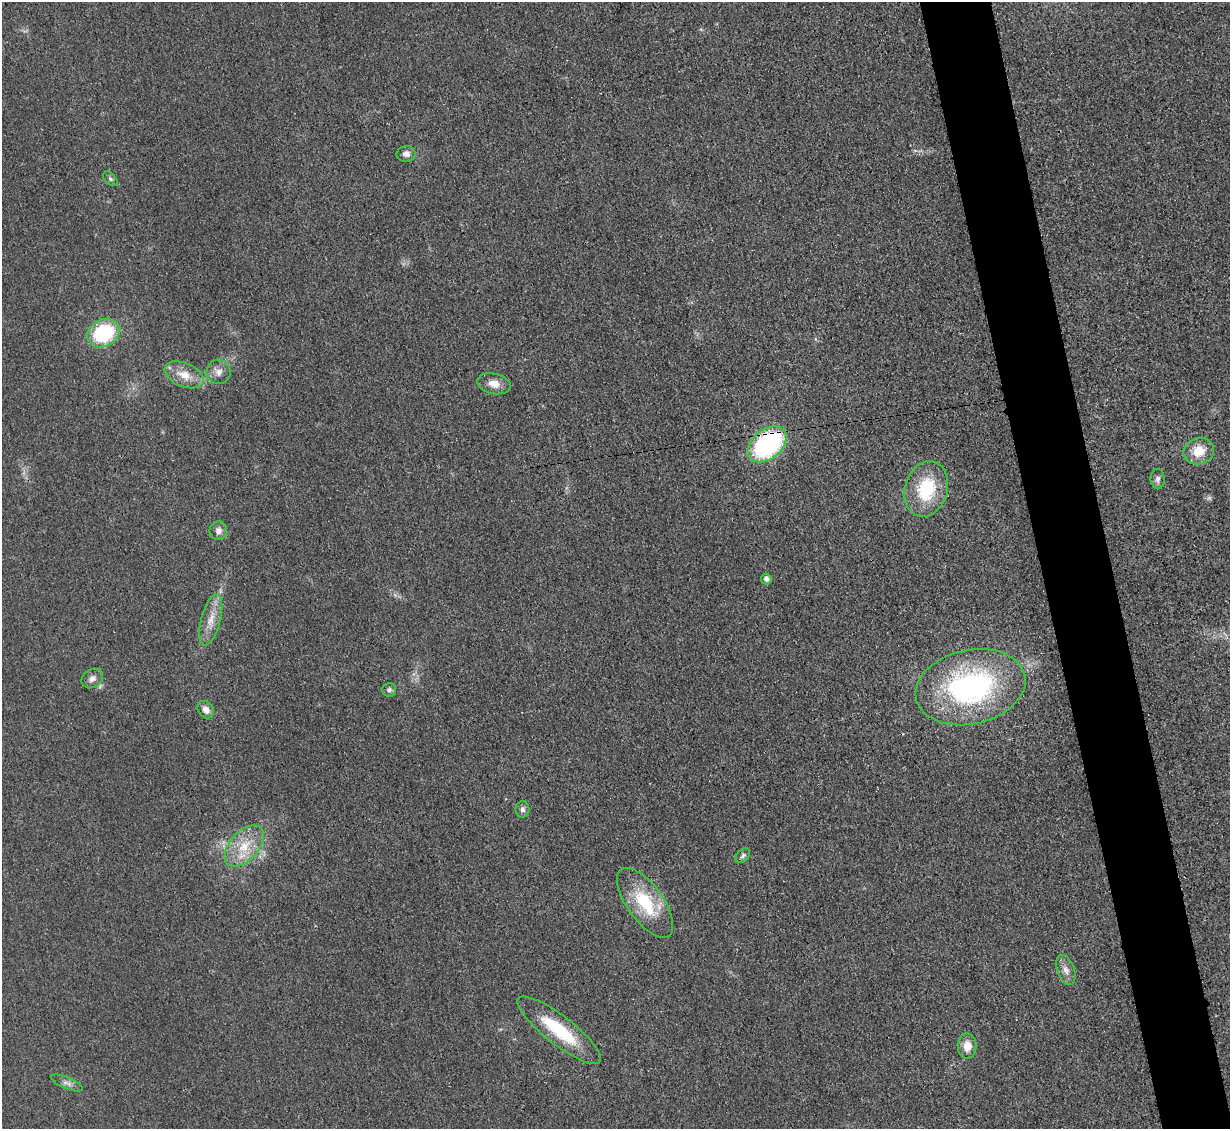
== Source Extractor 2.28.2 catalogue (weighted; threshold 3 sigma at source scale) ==
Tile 6 of 4 x 4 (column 2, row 2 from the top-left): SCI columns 1245-2472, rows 2521-3647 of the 4954 x 4926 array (HDU 1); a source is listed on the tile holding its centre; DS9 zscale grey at full resolution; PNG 1232 x 1131 px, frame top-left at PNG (2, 2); each listed source drawn as its Kron ellipse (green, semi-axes under 4 px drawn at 4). Shown black and unused: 6% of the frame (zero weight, under 3 of 4 exposures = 2% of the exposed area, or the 3 px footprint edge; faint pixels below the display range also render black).
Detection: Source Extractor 2.28.2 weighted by HDU 2 'WHT'; one run over the whole footprint, this tile lists its part. Background 0.021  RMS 0.0049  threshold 0.0221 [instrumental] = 3 sigma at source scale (4.5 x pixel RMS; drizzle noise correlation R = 1.50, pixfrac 1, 0.05/0.05 arcsec/px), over >= 5 px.
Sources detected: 26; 1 too faint to see at this stretch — neither listed nor drawn; the other 25 listed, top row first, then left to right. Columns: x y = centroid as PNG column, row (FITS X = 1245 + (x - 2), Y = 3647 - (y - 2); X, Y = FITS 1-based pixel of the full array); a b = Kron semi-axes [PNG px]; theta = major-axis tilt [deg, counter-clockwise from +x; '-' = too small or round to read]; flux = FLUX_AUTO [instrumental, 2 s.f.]
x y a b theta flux
406 154 9 8 - 2.8
110 179 9 5 -45 1.2
103 333 17 13 27 38
219 372 12 12 - 3.7
184 375 21 11 -22 7.8
494 384 17 10 -13 5.2
767 444 22 14 40 77
1199 451 15 13 14 10
1158 479 10 7 -87 1.8
926 489 28 21 73 27
218 531 9 8 - 2.5
766 579 5 5 - 2.3
211 620 26 9 75 7.3
92 678 11 9 36 2.8
970 687 56 37 12 100
389 690 7 6 - 1.4
206 710 9 7 -51 3.2
522 809 8 7 - 1.7
244 846 25 14 48 14
743 856 8 6 43 1.3
645 903 41 18 -54 26
1066 970 15 8 -68 3.6
559 1030 52 14 -38 29
967 1046 12 9 88 6.1
67 1083 17 5 -22 2.2
Overlapping masked pixels (flux is a lower limit): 1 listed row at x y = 767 444